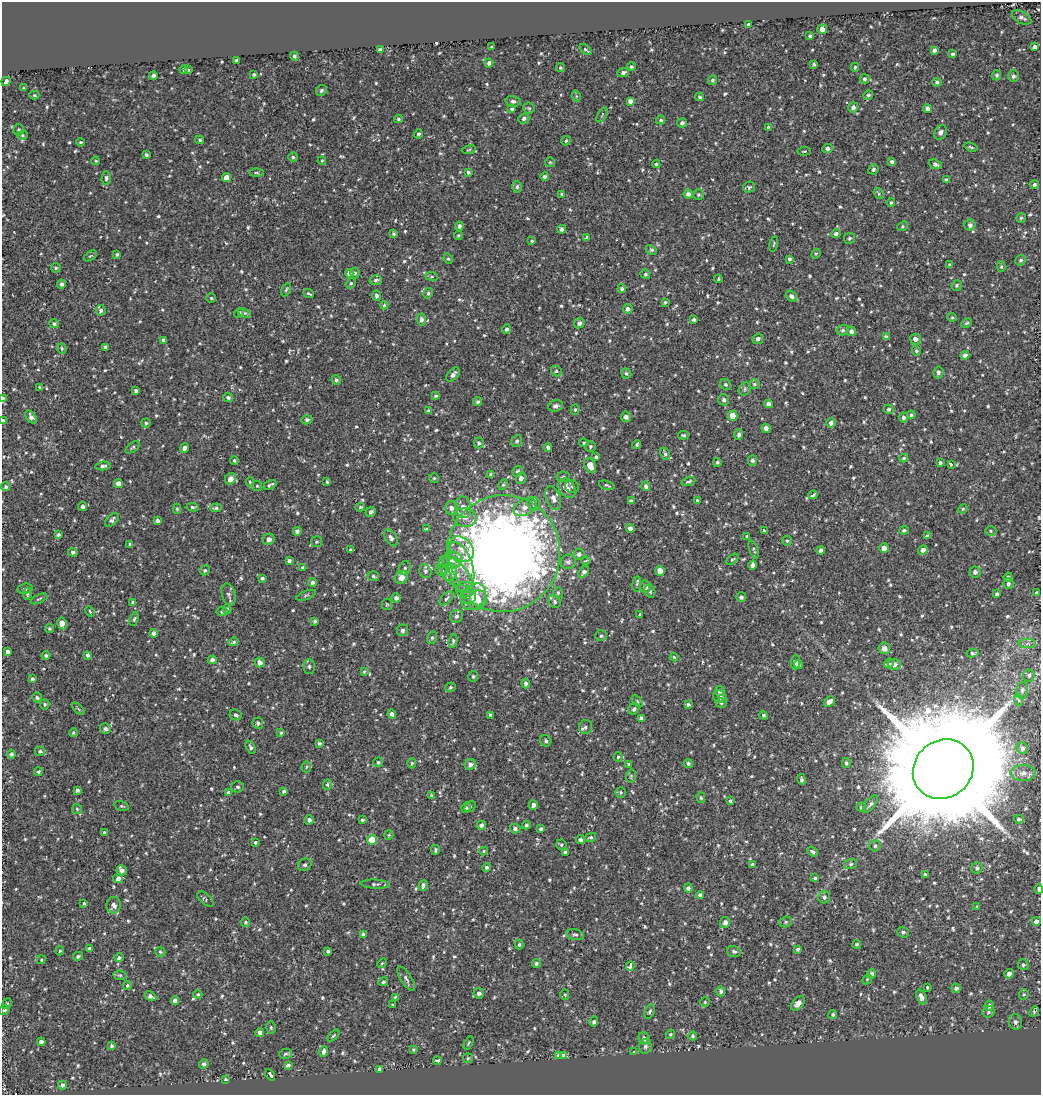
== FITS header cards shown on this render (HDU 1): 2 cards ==
NAXIS1  =                 1039
NAXIS2  =                 1093

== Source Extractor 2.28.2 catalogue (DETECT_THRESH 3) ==
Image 1039 x 1093 px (HDU 1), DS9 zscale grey, 1 PNG px = 1 image px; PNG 1043 x 1097 px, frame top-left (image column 1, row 1093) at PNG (2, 2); each listed source drawn as its Kron ellipse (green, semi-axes under 4 px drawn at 4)
Background -0.00447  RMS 0.029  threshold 0.0877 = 3 sigma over >= 5 px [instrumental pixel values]
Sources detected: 831; of the 831, the 500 brightest by FLUX_AUTO listed and drawn (331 fainter detections omitted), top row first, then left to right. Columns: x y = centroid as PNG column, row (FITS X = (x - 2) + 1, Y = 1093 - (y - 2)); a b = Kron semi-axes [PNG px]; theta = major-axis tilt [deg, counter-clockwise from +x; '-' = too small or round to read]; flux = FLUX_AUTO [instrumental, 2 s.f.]
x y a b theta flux
1022 17 10 6 -27 7.9
748 24 4 3 - 37
822 29 5 4 - 11
810 36 3 3 - 3.8
491 47 3 3 - 3
1034 47 4 3 - 55
586 49 7 3 -39 3.1
380 50 4 4 - 6.2
934 50 4 3 - 5.4
953 54 4 3 - 4
294 56 4 4 - 4.3
236 60 3 3 - 3.4
489 63 4 4 - 6.3
814 64 3 3 - 3.2
631 67 4 4 - 3.4
855 67 4 4 - 3.2
560 68 4 4 - 3
184 69 4 4 - 2.7
188 70 4 4 - 2.6
623 73 6 4 25 5.8
254 74 4 3 - 4
997 75 5 4 - 4
153 76 4 3 - 5.1
1013 76 6 5 - 5.2
864 79 5 4 - 3.7
713 80 5 4 - 3.6
6 82 5 3 - 27
937 82 4 4 - 4.2
24 88 4 4 - 3.2
321 90 6 5 - 5.2
34 95 5 4 - 2.6
868 95 5 4 - 3.6
576 96 6 3 -72 2.5
700 97 5 4 - 3.1
513 101 7 5 -13 6.4
630 101 4 4 - 8.5
853 107 5 4 - 5.8
529 108 6 5 - 3.2
512 109 4 3 - 3
928 109 4 4 - 7.6
602 115 8 3 58 2.5
398 119 4 3 - 2.9
524 119 6 5 - 5.7
661 120 4 4 - 3.8
682 123 5 4 - 5.3
768 127 3 3 - 2.6
19 130 5 5 - 3.7
941 132 8 5 58 8.5
418 134 4 4 - 4.3
22 135 5 4 - 2.8
200 140 4 3 - 3.1
566 141 5 4 - 3.4
81 142 4 3 - 2.6
971 147 7 2 -20 2.5
827 149 5 4 - 7
469 150 7 3 10 2.5
804 151 6 4 5 2.6
146 155 4 3 - 3.4
293 157 5 5 - 3.6
96 161 4 3 - 2.5
322 161 4 3 - 2.5
550 162 5 5 - 2.8
892 162 4 4 - 5.8
656 164 4 4 - 2.9
935 164 7 4 -22 6.9
873 169 5 5 - 4.7
468 172 4 3 - 4.3
256 173 7 3 -1 2.7
226 177 4 4 - 16
545 177 4 3 - 7
106 178 7 4 89 3.9
946 180 4 3 - 3.4
1034 184 4 4 - 4.3
517 187 6 4 88 3.9
749 187 6 5 - 3.4
562 194 4 3 - 2.7
688 194 4 4 - 7.8
879 194 6 4 -57 2.6
698 195 5 5 - 3.5
891 202 4 3 - 2.5
1021 218 5 4 - 3
970 225 5 5 - 6.1
459 226 4 4 - 6.1
902 226 5 4 - 2.5
562 229 4 4 - 5.9
394 234 4 3 - 3
836 234 5 4 - 4.8
458 235 4 3 - 2.7
586 237 4 3 - 13
849 238 5 5 - 3.9
532 241 4 4 - 2.6
774 244 8 3 78 2.6
651 250 5 4 - 3.5
117 254 4 3 - 3.4
816 254 5 4 - 2.5
90 256 7 4 35 2.7
448 259 5 4 - 2.6
789 259 3 3 - 6.2
1021 260 5 5 - 4.1
949 265 4 3 - 2.5
1001 267 5 4 - 2.8
56 268 5 4 - 3.3
349 273 4 4 - 7
355 273 5 4 - 3.4
645 274 5 4 - 3.2
432 276 6 4 -7 3
718 279 4 2 - 2.5
376 280 6 4 14 4.7
351 283 5 4 - 3.2
61 284 4 4 - 4.8
957 285 5 5 - 3.4
622 289 4 4 - 4.8
286 290 7 3 63 2.5
428 293 5 4 - 3.3
309 294 5 2 - 2.8
377 296 5 4 - 5.7
791 296 6 5 - 6.2
211 298 4 4 - 2.5
665 302 4 3 - 2.9
384 305 4 3 - 2.6
628 309 5 4 - 7.4
101 310 5 4 - 5.4
239 313 5 4 - 3.7
244 313 7 4 -25 3.7
952 317 5 4 - 2.6
421 319 6 4 -87 6.7
694 320 4 3 - 4.4
579 323 5 5 - 6.8
967 323 5 3 - 2.6
54 324 5 4 - 3.9
506 329 4 4 - 4.1
843 330 6 5 - 4.6
851 331 5 4 - 6.6
886 337 4 4 - 5.9
758 339 5 5 - 6.4
915 339 5 5 - 9.1
164 340 4 4 - 6.3
105 347 3 3 - 3.9
62 348 5 4 - 3.2
916 351 5 4 - 2.8
965 355 4 4 - 8.5
556 371 6 5 - 3.9
938 372 6 5 - 5.3
626 373 5 5 - 3.6
453 374 8 5 50 7.9
336 380 5 4 - 4.7
725 384 6 5 - 4.2
754 384 5 4 - 3.1
39 387 4 3 - 2.5
745 389 7 5 50 4.5
136 391 4 3 - 4.2
436 396 4 4 - 3.5
228 398 5 4 - 4.6
3 399 3 2 - 58
724 400 6 5 - 5.6
478 402 4 4 - 4.2
768 404 4 4 - 10
556 406 7 5 17 7.9
889 409 5 4 - 4
575 410 5 4 - 3
429 411 4 3 - 3.7
911 415 4 4 - 3.5
733 416 5 5 - 28
31 417 7 4 -55 7
626 417 5 5 - 8.4
903 417 5 4 - 5.1
307 420 5 4 - 4.6
3 421 3 3 - 27
146 423 4 4 - 3.1
831 423 5 4 - 7.4
766 428 5 4 - 10
683 435 6 3 -1 3.2
739 435 5 4 - 5.6
517 441 6 5 - 5.1
479 443 5 5 - 4.1
584 443 5 4 - 3.1
637 445 4 3 - 3.5
590 446 5 5 - 3.5
133 447 8 4 38 3.6
548 447 4 4 - 6.6
184 448 5 4 - 7.6
665 454 6 4 -64 4.5
596 457 4 3 - 12
904 458 4 3 - 2.9
752 460 5 4 - 5.4
234 461 4 3 - 2.9
717 462 4 4 - 3.4
940 463 4 4 - 3.7
951 464 4 4 - 3.6
103 466 8 4 5 4.4
590 466 8 5 -61 20
518 471 5 5 - 3.5
491 475 3 3 - 4.1
563 477 7 5 9 4.1
434 478 5 5 - 2.8
521 478 5 5 - 8.1
231 479 6 5 - 13
689 481 7 3 17 3.3
250 482 5 4 - 2.6
327 482 3 3 - 2.6
118 484 4 4 - 13
270 485 7 3 27 3.8
503 485 6 4 62 2.8
607 485 8 3 -16 3.2
257 486 5 5 - 2.5
572 486 7 6 - 4.8
646 486 5 4 - 5.3
6 487 5 4 - 4.4
567 488 10 7 -58 18
813 495 4 3 - 11
553 498 12 7 -70 13
697 500 4 3 - 2.5
631 501 4 4 - 5.5
534 503 7 6 - 5.9
83 506 5 4 - 6.2
192 507 6 4 -8 3.7
360 507 5 4 - 2.6
463 507 11 8 -80 12
525 507 12 8 30 14
216 508 6 4 3 3.5
451 508 7 6 - 10
177 509 5 4 - 2.5
963 509 5 4 - 2.5
371 512 5 4 - 5.6
465 518 11 9 -5 15
112 520 8 5 45 5.7
157 520 4 4 - 5.8
630 528 4 4 - 8.4
426 529 3 3 - 2.8
764 530 3 3 - 3.4
904 530 5 4 - 3.8
297 531 4 4 - 5.6
991 531 5 4 - 2.9
58 535 4 4 - 3.3
747 536 3 3 - 3.2
927 536 4 3 - 4.6
391 538 9 5 -57 7.6
269 539 6 5 - 10
787 541 5 4 - 3.6
316 542 5 5 - 3
130 544 4 3 - 3.1
884 548 5 4 - 13
461 549 14 11 -50 24
351 550 3 3 - 4.2
754 550 9 4 -71 3.4
923 550 5 4 - 10
821 551 4 4 - 7.9
73 552 5 4 - 4.5
503 553 58 56 79 3000
579 554 5 5 - 6.1
732 559 7 4 42 3
452 560 10 8 14 15
289 561 4 3 - 5.4
586 561 4 4 - 3.4
568 562 8 7 - 6.6
461 565 24 11 -70 43
753 565 4 4 - 8.1
302 567 3 3 - 2.8
405 568 7 5 69 4.3
205 570 5 4 - 3.4
441 570 6 5 - 4.8
425 571 7 6 - 5.2
660 571 5 4 - 21
449 572 9 7 89 10
584 572 6 4 56 6.4
975 572 5 5 - 7
456 575 23 10 -48 37
373 576 6 4 -18 3.5
1008 577 4 4 - 3
262 578 4 3 - 3.4
401 578 7 6 - 14
312 582 4 4 - 5.6
637 584 7 4 85 3.5
1008 584 5 5 - 4.7
645 587 6 5 - 9.3
25 589 8 5 7 4
465 590 9 7 6 10
650 591 6 5 - 4.1
1036 592 3 3 - 19
558 593 5 4 - 3
27 594 6 4 83 3.3
229 594 11 6 -72 6.3
997 594 4 3 - 4.5
306 595 10 3 21 2.9
468 597 8 7 - 9.1
474 597 14 11 54 34
741 597 5 5 - 3.8
396 598 5 4 - 7.2
447 598 8 5 44 5.2
39 599 9 3 24 2.8
478 600 10 8 57 17
555 601 7 5 -52 5.3
133 602 4 4 - 4.8
387 604 6 5 - 2.5
227 609 5 4 - 2.6
90 611 6 3 -63 2.6
222 611 5 4 - 3.9
640 614 3 3 - 2.6
456 616 7 6 - 5.5
134 619 7 4 70 3.4
315 621 4 3 - 4.1
62 623 6 4 -79 16
50 628 4 4 - 3.2
402 630 6 5 - 5.9
154 633 4 4 - 8.4
601 636 6 5 - 4.3
432 638 6 5 - 3.8
453 641 7 4 80 3.9
234 642 5 4 - 3.6
1027 644 9 4 1 4.9
884 648 6 6 - 14
7 652 3 3 - 26
972 653 6 3 9 4
46 655 4 4 - 3.8
88 655 4 3 - 4.5
674 657 4 4 - 2.7
212 660 4 4 - 6.7
260 662 5 5 - 11
795 662 7 4 86 6.5
889 663 5 4 - 2.9
798 664 4 4 - 4.6
894 664 6 5 - 7.7
309 667 7 5 -90 4
364 672 4 3 - 2.6
1029 675 6 5 - 4.8
473 676 5 5 - 3.3
32 679 4 3 - 5.1
526 683 5 4 - 5.6
450 687 5 5 - 3.4
1022 690 8 6 81 5.7
720 691 5 4 - 5.4
720 697 7 6 - 7.3
37 698 5 5 - 4.2
1019 700 6 3 -70 2.6
637 701 7 4 -46 2.6
829 702 6 4 41 12
721 703 5 5 - 3.2
45 704 5 4 - 3.3
688 705 4 3 - 3.8
78 709 8 3 -46 2.5
634 709 6 5 - 5.7
392 714 5 4 - 7.7
236 715 6 5 - 4.6
490 715 3 3 - 3.1
763 715 4 4 - 3.5
641 718 4 4 - 6.1
258 723 5 5 - 4.4
585 727 7 6 - 4.9
105 729 5 5 - 4.8
73 733 4 4 - 3.4
281 733 3 3 - 2.9
546 741 6 5 - 4.2
319 743 4 3 - 3.5
251 747 7 4 -62 4.7
1022 748 6 5 - 6.2
40 751 5 5 - 3.9
11 754 4 4 - 4.3
618 757 5 4 - 2.8
378 762 5 4 - 3.4
412 763 5 4 - 2.6
688 763 4 4 - 3.8
846 763 5 4 - 4.5
629 764 4 3 - 2.7
470 765 6 5 - 9.1
306 767 5 4 - 3
943 769 32 28 41 50000
38 772 4 3 - 3.7
1023 773 12 8 0 11
631 776 6 5 - 3.3
801 779 5 4 - 4.3
327 785 5 4 - 3.1
238 787 6 6 - 4.2
77 790 4 3 - 4.9
284 791 3 3 - 3.7
621 792 5 5 - 3.2
228 793 4 4 - 4.8
431 796 3 3 - 3.7
701 798 5 4 - 3
730 801 3 3 - 3
870 804 11 4 53 5.3
533 805 5 4 - 8.5
122 806 7 4 -15 3.3
470 807 6 5 - 2.9
861 807 4 4 - 2.5
466 808 5 4 - 4.8
77 809 5 5 - 3.2
1019 819 5 3 - 3.5
309 820 4 4 - 6.6
362 820 3 3 - 2.8
481 825 5 4 - 6
526 825 4 4 - 3.8
515 829 5 5 - 5.9
541 829 4 4 - 4
104 833 3 3 - 3.6
389 835 5 4 - 2.5
591 837 5 4 - 3.1
581 839 4 4 - 13
372 840 5 5 - 46
255 842 3 3 - 9.3
561 845 5 5 - 3.2
875 846 5 5 - 4.1
435 850 5 3 - 3.1
484 851 4 4 - 2.6
565 852 4 3 - 4.3
813 852 6 4 -38 4.6
851 864 6 5 - 3.6
305 865 7 6 - 4.3
752 865 4 3 - 10
486 867 4 4 - 3.8
977 868 6 5 - 5.1
122 870 5 5 - 5.9
925 874 4 3 - 3.2
118 878 5 4 - 9.6
815 878 4 3 - 3.3
375 884 14 4 -3 5.2
423 885 6 4 74 5.1
688 888 4 4 - 5
1039 889 5 3 - 5.6
700 895 4 4 - 6.4
824 897 6 6 - 5.9
205 899 10 5 -41 3.6
84 903 3 3 - 2.8
113 905 8 7 - 9.8
977 907 3 3 - 2.5
1036 921 4 3 - 54
245 922 4 4 - 3.1
725 922 5 5 - 7.9
786 922 6 5 - 3.8
903 932 6 5 - 5
363 935 4 4 - 4.6
575 935 9 5 -16 5.3
519 944 5 4 - 3
857 944 4 4 - 3
89 948 4 3 - 5
797 949 3 3 - 3.4
60 951 4 3 - 2.6
328 951 4 3 - 4
734 951 7 5 -16 4.4
160 952 5 5 - 3.2
78 956 5 4 - 4.9
119 958 4 4 - 4
41 960 4 3 - 2.6
382 963 5 4 - 2.5
536 963 4 4 - 3.6
1023 965 6 5 - 3.4
630 966 5 3 - 20
871 974 5 4 - 6.5
1009 974 5 4 - 8.2
120 975 7 4 -7 3
406 979 14 5 -58 7.6
867 979 5 4 - 2.7
383 982 5 4 - 3.9
127 985 4 4 - 3.1
927 987 3 3 - 2.6
956 988 4 4 - 5.9
721 991 5 4 - 4.9
479 993 5 5 - 6.4
198 994 4 4 - 2.7
565 995 5 4 - 3.2
1024 995 5 5 - 2.9
151 996 6 4 -33 6.5
395 997 4 3 - 2.7
921 997 8 4 -68 11
175 1000 4 4 - 11
705 1002 4 4 - 2.6
798 1003 8 5 51 14
7 1004 5 4 - 2.8
393 1005 3 3 - 3.1
989 1006 5 4 - 6.5
4 1010 6 4 31 3.5
650 1011 8 4 69 5.3
1034 1011 6 4 49 2.9
989 1012 6 6 - 4.5
833 1015 4 4 - 3.8
594 1022 5 4 - 4.7
1015 1022 8 6 -75 7.6
271 1028 6 5 - 3.2
260 1033 4 4 - 8.9
670 1034 5 3 - 2.8
333 1036 7 4 45 2.7
693 1036 4 4 - 3.6
644 1038 6 5 - 8.3
41 1042 4 4 - 7.6
468 1043 7 3 63 2.7
111 1046 3 3 - 3.4
645 1046 7 6 - 6.5
413 1050 4 3 - 2.5
324 1051 5 4 - 8.7
634 1052 3 3 - 94
286 1054 6 5 - 3.5
564 1055 4 3 - 32
559 1056 4 3 - 49
468 1058 5 4 - 2.6
438 1061 4 3 - 5.6
204 1064 5 4 - 6
288 1065 4 3 - 5.6
379 1069 3 3 - 40
270 1075 6 3 -58 93
225 1079 3 3 - 2.8
62 1085 4 4 - 6.4
At the frame edge (FLAGS 8, measured only in part): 3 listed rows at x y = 3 399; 3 421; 1039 889
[331 fainter detections neither listed nor drawn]